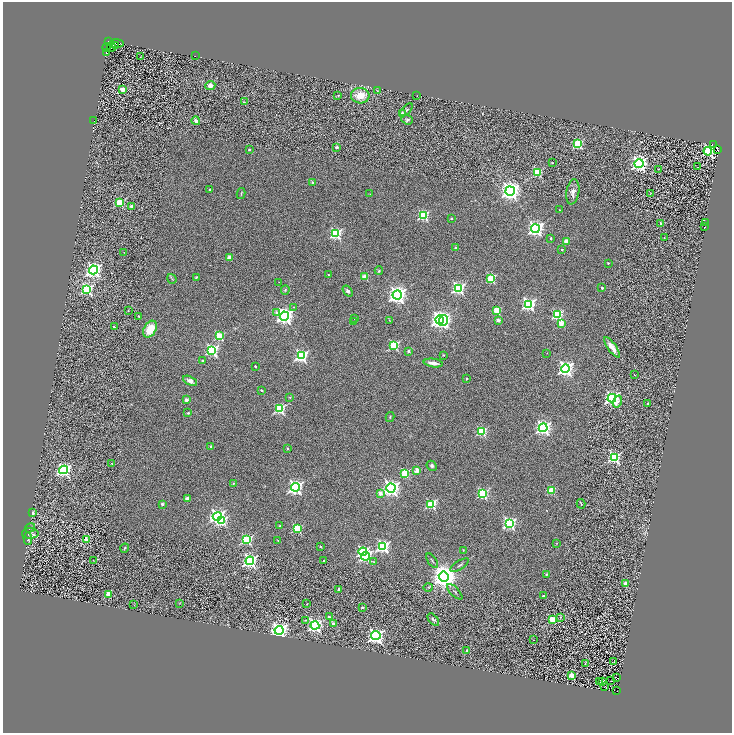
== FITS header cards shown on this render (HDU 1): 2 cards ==
NAXIS1  =                 1459
NAXIS2  =                 1462

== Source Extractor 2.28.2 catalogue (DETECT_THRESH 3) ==
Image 1459 x 1462 px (HDU 1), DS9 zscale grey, zoomed out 1/2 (1 PNG px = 2 x 2 image px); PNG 734 x 735 px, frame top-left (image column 2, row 1462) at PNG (3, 2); each listed source drawn as its Kron ellipse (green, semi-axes under 4 px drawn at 4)
Background 0.445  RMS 0.33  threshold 1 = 3 sigma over >= 5 px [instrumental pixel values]
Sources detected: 225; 37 cannot appear on this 1/2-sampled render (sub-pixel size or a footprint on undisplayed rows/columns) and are neither listed nor drawn; the other 188 listed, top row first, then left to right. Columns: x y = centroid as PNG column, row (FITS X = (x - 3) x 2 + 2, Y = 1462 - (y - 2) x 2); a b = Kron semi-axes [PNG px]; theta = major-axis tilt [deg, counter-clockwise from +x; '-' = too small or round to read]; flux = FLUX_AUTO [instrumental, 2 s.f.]
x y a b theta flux
109 41 3 2 - 660
116 44 8 2 2 120
115 45 4 1 - 320
107 47 4 1 - 420
112 47 4 3 - 650
107 52 3 3 - 1400
195 56 2 1 - 170
140 57 3 1 - 19
210 85 5 4 - 370
123 89 3 2 - 1600
377 91 3 2 - 34
338 95 2 2 - 68
417 95 3 2 - 21
360 96 9 8 - 1100
244 102 3 2 - 34
406 110 8 4 46 110
402 114 2 2 - 790
407 120 6 4 -19 160
94 121 2 1 - 110
196 121 4 4 - 200
578 144 3 3 - 5600
714 145 4 2 - 150
337 147 4 3 - 140
249 150 3 3 - 83
717 150 2 1 - 150
708 151 4 4 - 8700
552 163 2 2 - 55
639 163 4 4 - 24000
697 167 2 1 - 24
659 169 2 1 - 30
538 172 3 3 - 3700
313 182 2 2 - 270
209 189 2 2 - 90
510 191 5 4 - 43000
573 192 13 6 81 400
241 194 5 2 - 55
370 194 2 1 - 18
650 194 4 1 - 23
120 203 3 3 - 4100
131 206 2 2 - 540
560 210 2 2 - 52
423 215 4 3 - 7100
451 219 2 2 - 110
705 222 2 1 - 130
660 223 2 2 - 130
705 227 3 2 - 16
535 229 4 4 - 22000
336 234 4 4 - 9200
551 238 2 2 - 110
664 238 2 2 - 36
566 242 2 2 - 1100
456 248 2 2 - 390
562 249 2 2 - 140
124 252 2 1 - 17
229 258 2 2 - 1000
608 263 2 2 - 95
93 270 4 4 - 25000
379 271 4 4 - 84
329 275 2 1 - 33
196 277 4 3 - 69
365 277 3 2 - 2100
491 278 3 3 - 4400
172 279 5 2 - 79
279 282 2 1 - 16
458 288 4 4 - 13000
602 288 2 2 - 180
87 289 4 4 - 9200
285 290 5 4 - 86
348 291 6 4 -53 160
397 295 4 4 - 38000
529 304 4 4 - 15000
294 307 2 2 - 44
128 311 2 2 - 24
497 311 3 3 - 3100
277 313 3 3 - 560
557 314 4 3 - 6900
139 316 4 3 - 83
284 316 4 4 - 30000
355 319 2 2 - 100
389 320 3 2 - 27
440 320 4 4 - 34000
498 320 2 2 - 610
443 321 5 4 - 9900
353 322 2 2 - 210
561 324 3 3 - 1700
114 327 2 2 - 160
150 329 9 6 60 1400
219 336 3 3 - 3800
394 345 3 3 - 5700
612 347 12 4 -55 620
212 350 4 4 - 11000
409 351 2 2 - 460
547 353 2 1 - 14
443 355 3 2 - 37
301 356 4 4 - 11000
202 360 2 2 - 130
433 363 9 3 -7 420
255 366 2 2 - 160
565 369 4 4 - 23000
634 375 2 2 - 45
466 379 2 2 - 110
190 381 7 4 -27 310
261 390 2 2 - 170
290 397 4 3 - 46
612 398 4 4 - 22000
186 400 2 2 - 710
618 401 6 3 72 440
648 404 2 2 - 150
280 409 4 3 - 6400
188 413 3 3 - 96
390 417 5 3 - 63
543 428 4 4 - 22000
481 431 3 3 - 5500
211 446 4 4 - 92
287 448 3 2 - 64
614 457 4 4 - 10000
112 464 2 2 - 46
432 466 6 4 -48 140
64 470 4 4 - 19000
417 470 2 2 - 1300
405 473 3 3 - 3400
233 483 3 2 - 64
295 487 4 4 - 19000
391 488 4 4 - 30000
552 491 3 3 - 2700
380 493 3 2 - 750
483 494 4 3 - 7000
187 498 4 3 - 230
162 504 2 2 - 260
431 504 4 3 - 6800
581 504 5 3 - 63
32 513 2 2 - 700
217 516 4 4 - 21000
222 521 4 3 - 6300
509 523 4 4 - 13000
280 526 3 3 - 56
30 528 5 4 - 110
297 528 3 3 - 4700
30 533 8 5 -1 380
28 539 6 3 -86 98
86 539 2 2 - 1300
247 540 4 3 - 6500
278 540 2 2 - 55
557 543 3 2 - 29
320 546 2 2 - 79
383 546 4 4 - 13000
125 548 4 2 - 63
463 550 3 2 - 32
363 552 4 3 - 11000
365 556 4 3 - 10000
93 560 2 1 - 100
324 560 2 2 - 62
250 561 4 4 - 17000
432 561 8 2 -54 88
374 562 4 3 - 74
460 565 10 2 33 100
546 574 3 3 - 86
444 577 5 5 - 86000
625 583 2 2 - 580
428 587 4 3 - 57
339 589 2 2 - 350
455 592 10 3 -46 110
109 595 3 3 - 1900
543 596 2 2 - 100
179 603 2 1 - 19
307 604 2 2 - 34
134 605 3 2 - 26
362 607 3 3 - 83
329 617 2 2 - 180
560 617 4 3 - 65
552 619 3 3 - 2300
306 620 4 3 - 64
433 620 7 4 -51 140
333 624 2 2 - 510
315 625 4 4 - 15000
279 630 4 4 - 36000
376 636 4 4 - 24000
533 640 2 1 - 20
467 650 3 2 - 58
614 661 2 1 - 13
585 664 2 1 - 18
571 675 3 3 - 1700
617 678 3 1 - 15
603 681 2 1 - 17
611 681 2 1 - 16
599 682 2 1 - 46
605 687 3 1 - 25
617 691 3 2 - 160
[37 sub-pixel or undisplayed-footprint detections neither listed nor drawn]